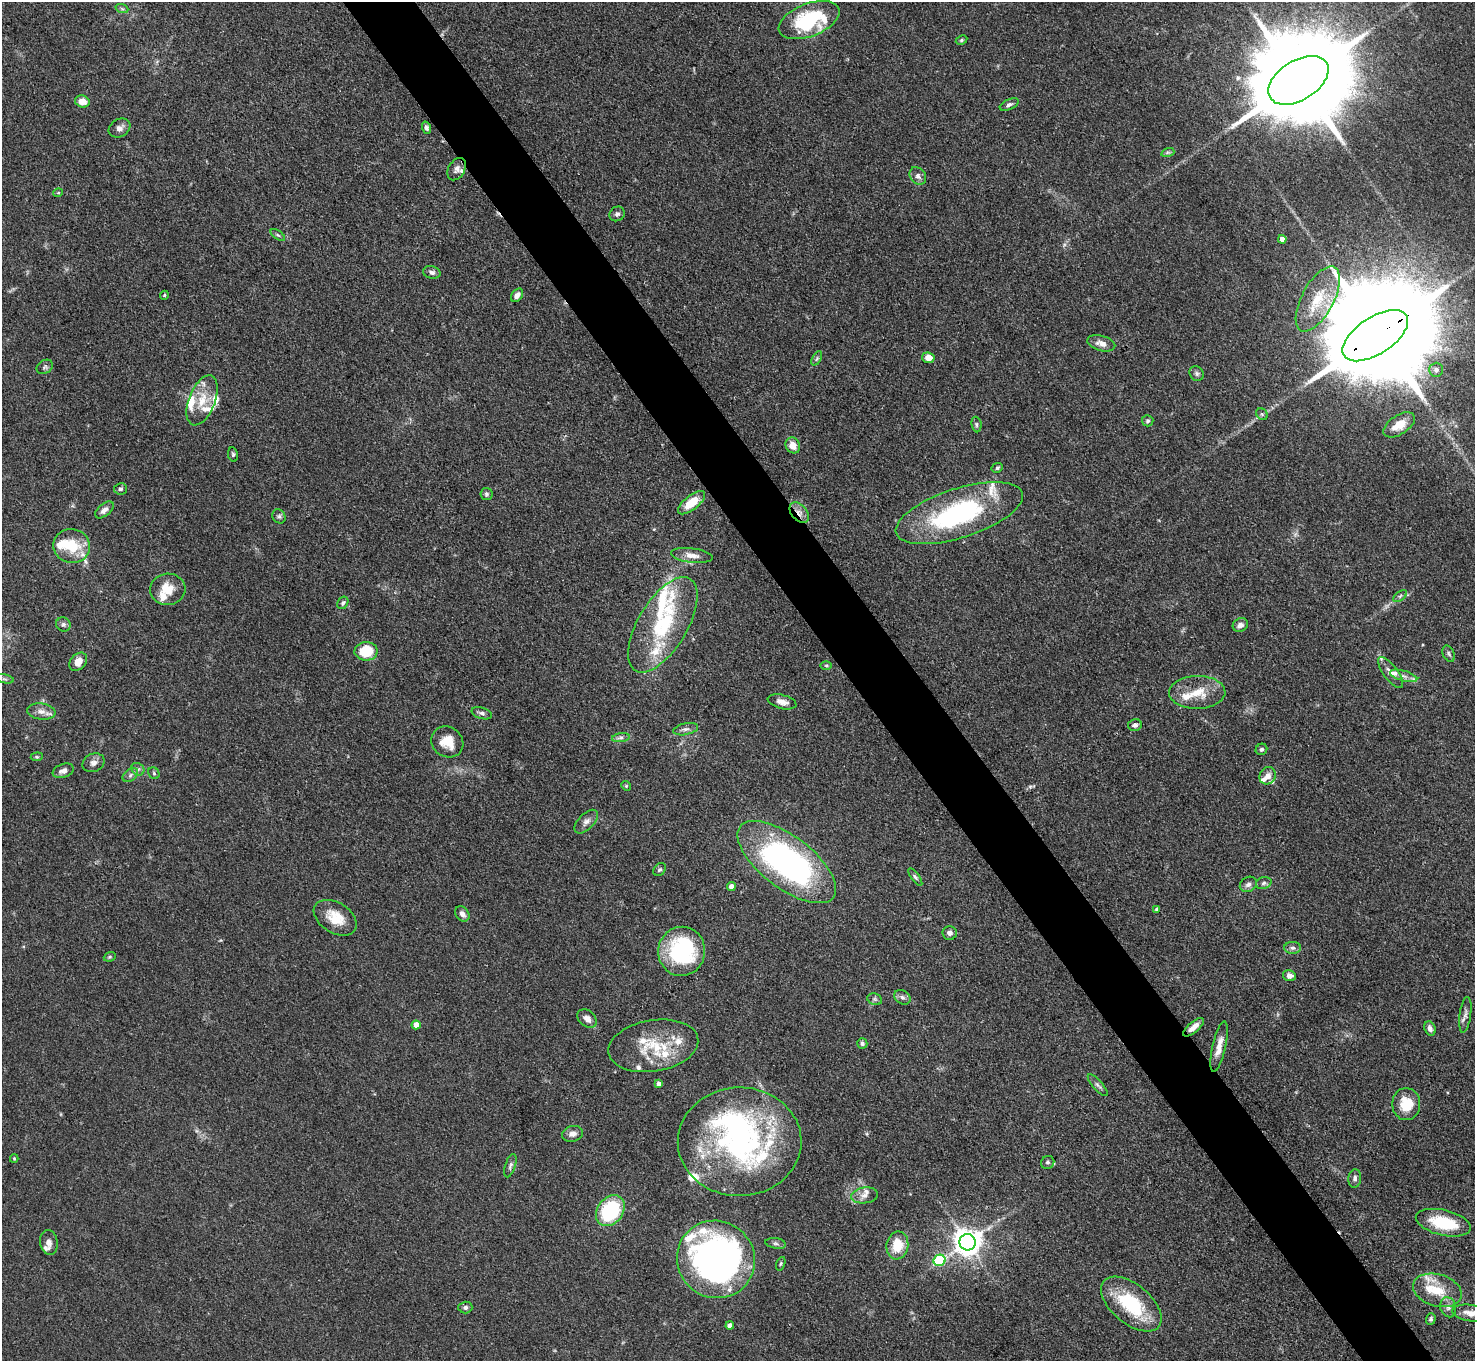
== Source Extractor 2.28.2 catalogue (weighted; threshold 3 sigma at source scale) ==
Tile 6 of 4 x 4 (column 2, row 2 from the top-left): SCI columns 1476-2948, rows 3017-4375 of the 5898 x 5892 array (HDU 1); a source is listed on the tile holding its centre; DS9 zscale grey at full resolution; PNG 1477 x 1363 px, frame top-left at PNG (2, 2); each listed source drawn as its Kron ellipse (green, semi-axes under 4 px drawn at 4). Shown black and unused: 5% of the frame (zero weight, under 3 of 4 exposures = <1% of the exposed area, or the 3 px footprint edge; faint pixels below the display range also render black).
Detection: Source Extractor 2.28.2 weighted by HDU 2 'WHT'; one run over the whole footprint, this tile lists its part. Background 0.0607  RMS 0.0053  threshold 0.0238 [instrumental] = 3 sigma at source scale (4.5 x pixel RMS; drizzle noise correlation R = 1.50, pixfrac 1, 0.05/0.05 arcsec/px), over >= 5 px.
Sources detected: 160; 3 inside a brighter object's white glare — neither listed nor drawn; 33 inside a brighter listed object's ellipse — not listed separately; the other 124 listed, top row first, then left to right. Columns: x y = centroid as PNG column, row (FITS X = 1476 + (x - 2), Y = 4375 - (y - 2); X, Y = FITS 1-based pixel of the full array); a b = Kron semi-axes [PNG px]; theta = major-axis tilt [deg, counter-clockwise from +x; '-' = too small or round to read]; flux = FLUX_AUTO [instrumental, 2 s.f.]
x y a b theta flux
122 9 6 4 -19 0.84
809 20 32 16 21 44
961 40 6 4 28 0.89
1298 80 33 19 32 16000
82 101 7 6 - 4.9
1009 104 10 5 24 1.5
119 128 11 8 31 2.6
426 128 6 4 -71 1.4
1168 152 7 4 18 0.82
457 169 12 8 60 2.5
918 176 9 7 -52 2.3
58 193 5 3 - 0.49
617 214 8 7 - 1.6
278 235 8 4 -35 0.94
1282 239 4 4 - 3.6
432 272 9 6 -13 2.1
164 295 4 4 - 0.63
517 295 7 5 54 2.3
1318 299 36 16 62 18
1375 336 37 18 33 21000
1101 343 14 7 -15 3.8
817 358 8 4 59 1.1
928 358 6 5 - 5.2
45 367 8 6 32 1.3
1436 370 7 7 - 2.5
1197 374 8 6 -49 1.4
202 400 26 13 69 12
1262 414 6 5 - 0.98
1148 421 6 5 - 1
976 424 8 5 -84 1.1
1399 425 18 9 33 7.2
793 445 8 7 - 5.4
233 454 7 5 -79 1
997 468 6 4 27 0.84
121 489 6 5 - 1.2
486 494 6 6 - 1.1
691 503 16 7 39 12
104 510 11 6 39 2.6
799 513 12 7 -48 3.6
959 513 66 24 18 87
279 516 7 6 - 1.3
72 546 18 17 - 16
692 555 21 7 -7 4.7
168 589 18 15 6 10
1400 596 8 4 37 1.1
343 603 6 5 - 1.3
63 624 7 6 - 1.4
663 625 53 24 59 44
1240 625 8 6 29 2.7
366 651 11 9 2 19
1449 654 8 5 -63 1.3
78 662 10 7 50 5.5
826 665 6 4 0 0.78
1391 672 18 7 -54 3.5
1404 676 14 5 -16 2.5
4 679 10 4 -13 1.3
1197 692 28 16 1 13
782 702 15 7 -14 3.6
41 712 14 8 -8 4
482 713 10 5 -17 1.6
1135 725 7 6 - 1.6
686 729 13 6 12 2
621 738 9 4 8 1.5
447 742 16 15 - 10
1261 749 6 5 - 1.2
37 757 6 4 4 0.75
94 763 11 9 25 2.7
138 769 7 6 - 1.4
63 771 11 7 20 2.7
154 773 6 5 - 0.83
130 775 8 5 38 1.6
1268 776 9 8 - 3.4
626 786 5 4 - 0.61
586 822 15 7 46 2.9
787 862 58 26 -37 170
660 870 7 5 43 1
915 877 10 4 -54 1.2
1264 883 8 6 17 1.6
1248 884 9 7 27 2.3
731 886 4 4 - 3.1
1157 909 4 4 - 1.3
462 914 8 6 -54 2.5
335 918 23 15 -32 13
950 933 7 7 - 2.2
1293 948 8 6 0 1.5
682 951 24 23 - 59
110 957 6 4 20 0.78
1289 976 6 5 - 2.6
902 997 8 6 -31 1.8
875 999 7 5 -20 1.1
1465 1015 18 5 82 2.5
587 1018 11 7 -41 3.7
416 1025 4 4 - 5.4
1193 1027 13 5 40 4.4
1430 1029 7 5 -69 2.3
862 1043 5 5 - 1.2
653 1046 45 25 10 27
1219 1047 26 6 77 6
659 1084 4 4 - 2.6
1098 1085 14 5 -48 1.7
1406 1104 16 14 -90 13
573 1134 10 8 14 3.2
740 1142 62 54 1 130
14 1158 4 3 - 0.55
1048 1162 7 6 - 1.3
510 1166 12 5 71 1.5
1355 1178 9 6 82 1.9
865 1195 13 8 8 3.3
610 1211 17 12 52 42
1443 1223 28 12 -13 25
49 1242 12 8 -81 3.1
967 1242 8 8 - 680
776 1243 10 5 -10 1.4
897 1245 14 11 81 14
716 1259 39 38 - 220
939 1260 6 5 - 44
781 1264 7 4 70 0.81
1437 1290 25 16 -16 15
1131 1304 36 19 -40 36
465 1307 7 6 - 1.5
1448 1307 10 7 -73 2.4
1470 1313 18 8 -9 5.1
1431 1319 6 4 70 1.1
730 1326 4 4 - 3.1
Overlapping masked pixels (flux is a lower limit): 3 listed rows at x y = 1375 336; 799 513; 1193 1027
Isophote crosses this tile's border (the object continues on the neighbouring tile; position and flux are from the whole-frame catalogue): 1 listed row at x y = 1470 1313